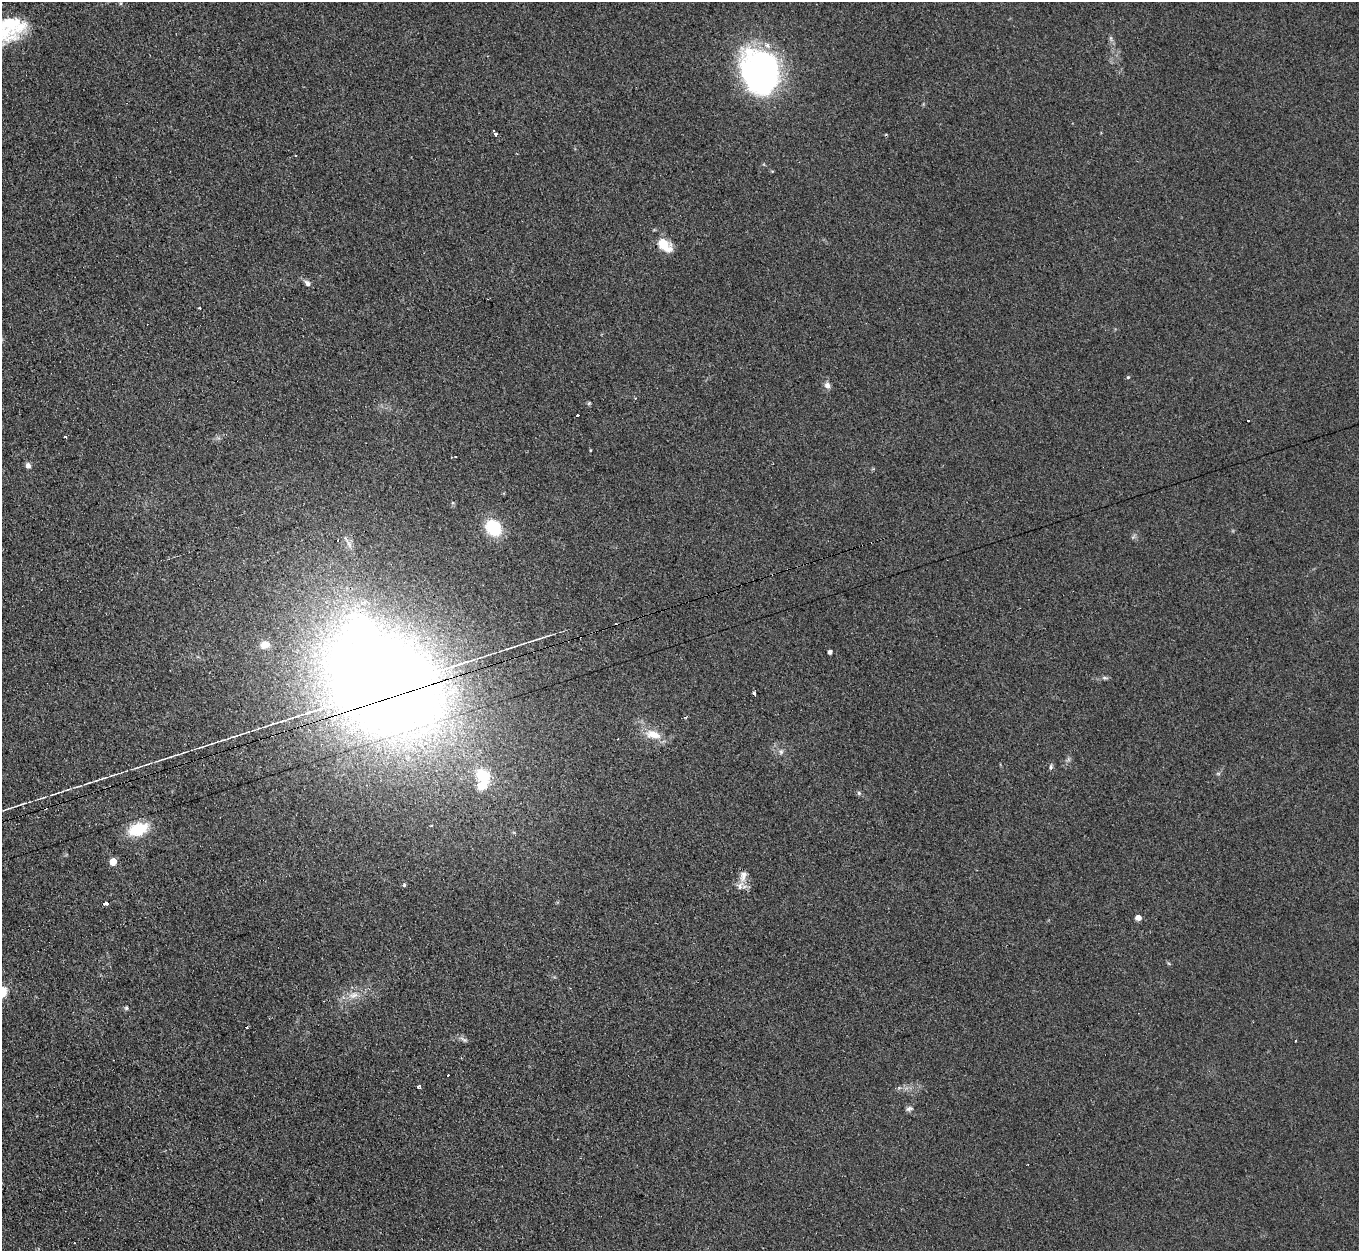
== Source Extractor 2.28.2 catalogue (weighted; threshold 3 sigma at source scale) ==
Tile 7 of 4 x 4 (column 3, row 2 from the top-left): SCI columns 2735-4091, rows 2777-4025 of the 5457 x 5421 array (HDU 1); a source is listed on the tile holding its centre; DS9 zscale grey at full resolution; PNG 1361 x 1253 px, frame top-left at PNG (2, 2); no overlay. Shown black and unused: <1% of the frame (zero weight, under 2 of 3 exposures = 2% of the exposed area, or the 3 px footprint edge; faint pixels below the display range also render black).
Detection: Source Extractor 2.28.2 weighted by HDU 2 'WHT'; one run over the whole footprint, this tile lists its part. Background 0.154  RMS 0.014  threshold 0.0609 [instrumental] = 3 sigma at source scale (4.5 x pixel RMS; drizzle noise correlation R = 1.50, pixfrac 1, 0.05/0.05 arcsec/px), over >= 5 px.
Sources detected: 57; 2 inside a brighter object's white glare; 6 cosmic-ray / hot-pixel residue — not listed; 2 inside a brighter listed object's ellipse — not listed separately; the other 47 listed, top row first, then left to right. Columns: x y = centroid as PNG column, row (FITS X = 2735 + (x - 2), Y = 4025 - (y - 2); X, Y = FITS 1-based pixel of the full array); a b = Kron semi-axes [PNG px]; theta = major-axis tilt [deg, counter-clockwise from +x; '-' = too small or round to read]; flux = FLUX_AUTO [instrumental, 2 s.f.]
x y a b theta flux
9 23 41 18 -9 57
760 71 46 37 -73 340
495 133 4 3 - 17
296 155 3 2 - 1.4
664 245 17 10 -43 30
307 283 9 6 -38 5
199 308 3 3 - 4.9
1128 377 5 4 - 1.6
827 385 8 7 - 6.1
589 403 5 4 - 1.6
577 415 3 3 - 2.8
65 437 3 3 - 2.3
590 450 4 2 - 1.1
28 465 7 6 - 5.7
493 528 16 13 -47 60
338 541 3 3 - 6.5
348 543 18 4 -60 6.2
265 645 12 9 12 11
512 647 12 3 20 3.3
830 652 4 4 - 4.6
1105 678 7 5 17 2.6
381 684 99 71 -29 2800
754 694 3 3 - 4.8
653 734 22 11 -13 21
212 744 8 2 21 2.1
781 752 7 5 71 3.3
164 759 14 2 15 3.4
1051 767 6 4 71 2.6
137 768 9 3 21 2.1
483 775 23 17 -37 46
88 783 15 3 19 4.4
859 793 6 5 - 2.5
43 798 13 2 14 3
21 804 15 2 19 3.5
138 829 24 14 20 42
113 862 5 5 - 28
743 876 18 10 77 12
404 885 5 5 - 2.2
106 903 4 3 - 37
1138 918 5 4 - 12
3 992 13 9 74 18
354 995 17 7 13 13
126 1008 5 5 - 2.2
464 1040 10 5 -21 3.9
448 1075 3 3 - 1.6
418 1086 4 3 - 6.9
909 1109 10 6 11 3.7
Overlapping masked pixels (flux is a lower limit): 1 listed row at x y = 381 684
Isophote crosses this tile's border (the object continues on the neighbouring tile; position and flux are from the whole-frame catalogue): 2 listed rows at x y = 9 23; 3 992